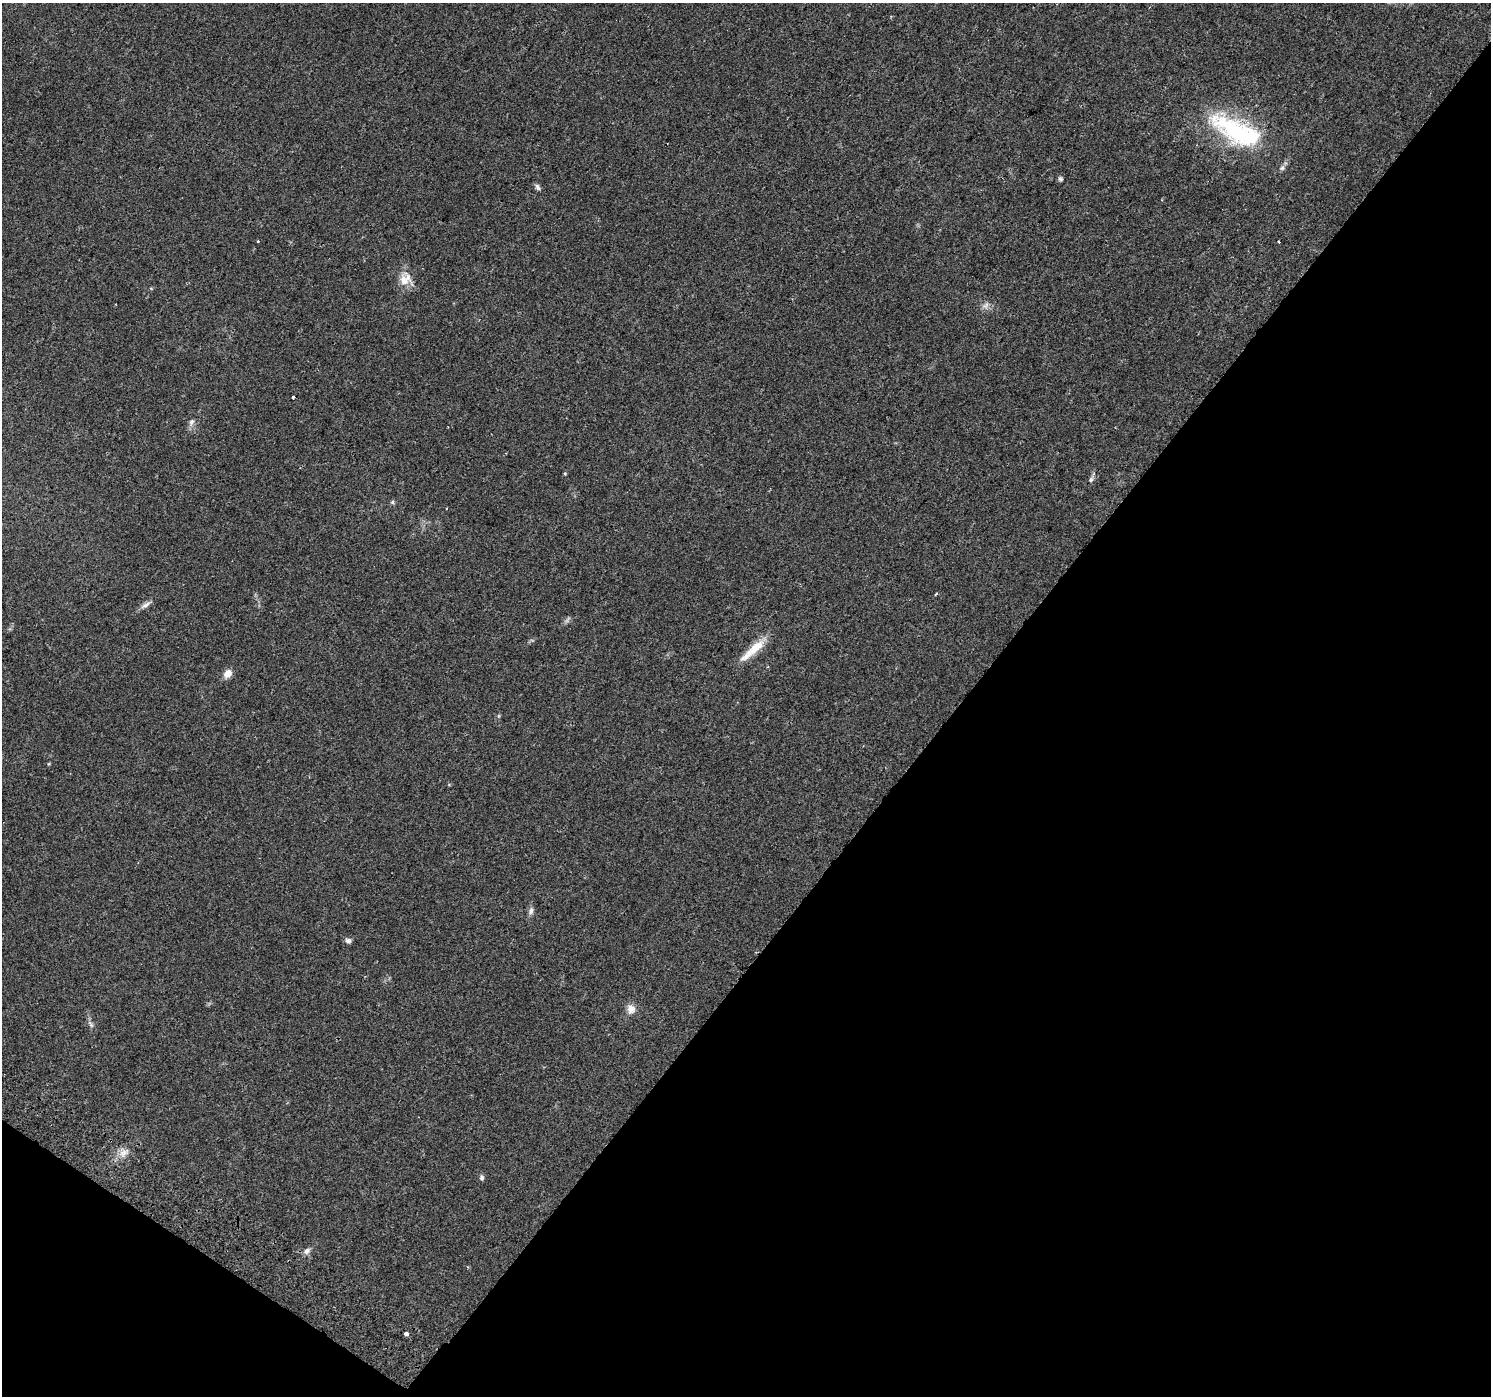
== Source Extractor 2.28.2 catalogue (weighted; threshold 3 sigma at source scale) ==
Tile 15 of 4 x 4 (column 3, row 4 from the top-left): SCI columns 3022-4510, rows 296-1689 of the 6035 x 6098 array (HDU 1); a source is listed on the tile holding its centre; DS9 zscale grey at full resolution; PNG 1493 x 1398 px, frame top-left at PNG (2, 3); no overlay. Shown black and unused: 38% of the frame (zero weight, under 2 of 3 exposures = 3% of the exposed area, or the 3 px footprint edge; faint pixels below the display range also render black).
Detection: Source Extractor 2.28.2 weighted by HDU 2 'WHT'; one run over the whole footprint, this tile lists its part. Background 0.0438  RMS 0.0054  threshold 0.0244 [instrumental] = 3 sigma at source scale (4.5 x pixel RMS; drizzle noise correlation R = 1.50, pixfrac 1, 0.0396/0.0396 arcsec/px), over >= 5 px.
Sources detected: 26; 1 inside a brighter listed object's ellipse — not listed separately; the other 25 listed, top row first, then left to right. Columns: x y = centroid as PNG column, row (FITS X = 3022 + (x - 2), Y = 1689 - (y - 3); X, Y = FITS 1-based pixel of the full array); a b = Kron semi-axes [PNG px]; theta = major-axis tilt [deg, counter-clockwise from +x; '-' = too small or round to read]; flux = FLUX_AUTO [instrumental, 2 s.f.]
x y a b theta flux
1236 131 76 29 -26 64
1060 179 6 5 - 1
538 187 9 5 -63 1.5
258 241 3 3 - 0.87
1278 242 3 3 - 1.9
405 279 19 15 64 7.9
986 305 10 7 45 2.2
293 397 3 3 - 3
191 422 9 7 64 1.7
565 473 5 3 - 0.49
1091 479 9 6 69 1.5
392 502 6 4 -90 0.79
446 509 3 2 - 0.45
936 594 4 3 - 0.6
145 605 17 6 32 2.6
753 650 41 9 42 12
227 674 10 8 49 4.2
531 911 10 6 77 1.9
348 941 7 6 - 1.7
631 1009 12 11 - 4.2
91 1024 13 4 -53 1.4
123 1152 10 7 20 3.2
482 1178 7 6 - 1.2
307 1251 10 7 43 2.1
406 1334 4 3 - 5